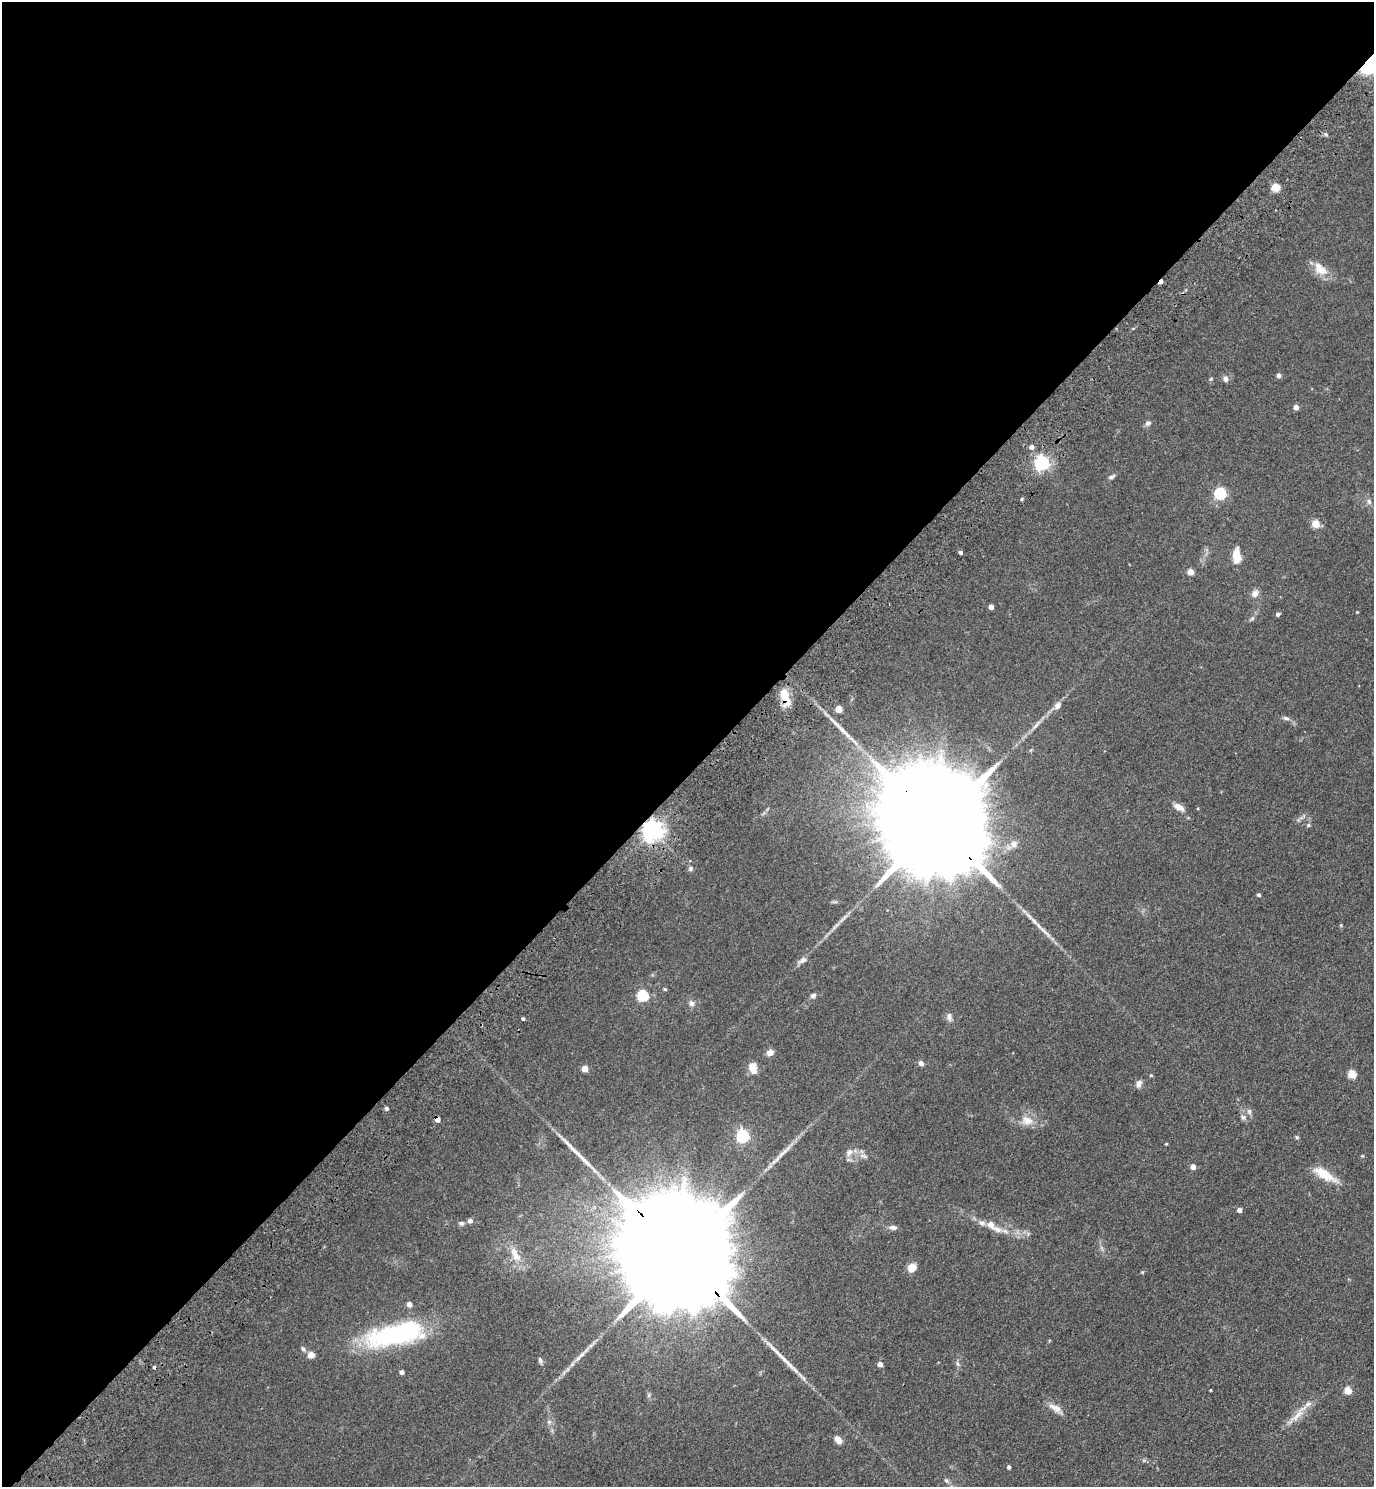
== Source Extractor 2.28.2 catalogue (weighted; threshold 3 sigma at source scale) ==
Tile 5 of 4 x 4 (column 1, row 2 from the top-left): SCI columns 249-1620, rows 3061-4545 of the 6122 x 6121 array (HDU 1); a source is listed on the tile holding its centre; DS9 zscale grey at full resolution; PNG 1376 x 1489 px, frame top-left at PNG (2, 2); no overlay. Shown black and unused: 52% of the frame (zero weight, under 3 of 4 exposures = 6% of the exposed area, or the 3 px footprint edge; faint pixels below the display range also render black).
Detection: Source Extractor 2.28.2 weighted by HDU 2 'WHT'; one run over the whole footprint, this tile lists its part. Background 0.0746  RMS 0.0066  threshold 0.0298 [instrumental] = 3 sigma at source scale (4.5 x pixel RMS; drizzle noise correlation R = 1.50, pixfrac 1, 0.05/0.05 arcsec/px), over >= 5 px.
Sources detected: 96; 2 cosmic-ray / hot-pixel residue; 1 long thin detection or spike segment (spike, bleed or trail) — not listed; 3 inside a brighter listed object's ellipse — not listed separately; the other 90 listed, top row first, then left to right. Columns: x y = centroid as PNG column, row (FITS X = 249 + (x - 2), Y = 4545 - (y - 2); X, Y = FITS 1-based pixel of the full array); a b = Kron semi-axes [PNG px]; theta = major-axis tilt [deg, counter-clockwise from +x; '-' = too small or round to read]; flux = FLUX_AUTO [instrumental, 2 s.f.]
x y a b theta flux
1369 66 23 15 49 40
1325 134 6 4 -89 0.91
1275 187 5 5 - 23
1320 269 22 12 -43 9.5
1279 375 4 4 - 2.4
1211 379 5 3 - 0.6
1225 379 7 6 - 2.3
1296 407 4 4 - 4.2
1148 423 8 6 32 2
1031 447 5 5 - 2.6
1042 463 6 6 - 180
1111 477 9 4 25 1.6
1220 493 5 5 - 70
1022 499 5 3 - 0.74
1369 502 8 5 -63 1.8
1316 524 5 5 - 18
961 552 4 3 - 1.7
1236 556 16 7 89 11
1191 572 4 4 - 9
1255 594 9 8 - 3.7
991 607 4 4 - 4.2
1357 612 3 3 - 0.47
1278 614 4 4 - 1.8
785 697 24 9 -74 11
1057 706 11 8 48 3.4
839 709 5 4 - 12
1286 718 9 5 -13 1.7
1036 725 18 4 48 3.6
1179 807 13 7 -31 4.8
938 825 62 21 -47 38000
1308 825 5 4 - 1
652 830 7 7 - 480
1014 844 11 8 50 3.7
690 869 7 6 - 1.5
1259 895 4 4 - 1.3
1341 925 5 3 - 0.61
802 960 13 6 27 2.7
665 989 5 4 - 0.84
643 995 5 5 - 61
813 995 8 6 24 1.8
691 1003 9 7 -59 2.3
949 1016 11 6 -74 2.5
523 1019 4 3 - 1.1
770 1053 7 6 - 4.2
921 1063 4 4 - 4
753 1067 10 6 -82 9.9
585 1069 4 4 - 10
1352 1074 5 5 - 24
1151 1075 4 4 - 0.71
1139 1084 9 6 69 3.2
387 1108 5 5 - 1.2
1249 1111 8 6 -77 1.9
1243 1117 8 7 - 2
437 1119 5 4 - 6.1
1027 1121 17 12 -5 7.9
742 1136 6 6 - 94
1297 1137 6 4 -44 0.87
1166 1144 3 3 - 0.56
849 1152 11 7 54 3.3
782 1153 38 5 42 7.7
864 1156 10 5 -21 2.2
1362 1156 5 3 - 0.61
1193 1167 4 4 - 4.9
1324 1174 30 10 -31 14
1239 1210 4 4 - 3.9
470 1221 5 5 - 2.9
461 1223 7 6 - 1.6
991 1225 13 8 -46 4.8
893 1227 11 6 -7 2.4
515 1254 24 10 -65 9.3
681 1256 68 22 -47 44000
912 1268 8 7 - 8.7
1142 1272 5 4 - 0.69
409 1304 4 4 - 4.6
395 1335 60 20 12 110
303 1349 8 5 -51 1.4
311 1355 5 4 - 9.4
582 1355 9 6 43 2.3
540 1360 8 5 -68 1.5
880 1364 4 4 - 4.3
958 1364 7 4 -71 1.2
402 1372 4 4 - 2.5
1210 1390 4 2 - 0.47
1348 1390 5 5 - 15
1055 1408 19 7 -28 5.3
1297 1415 26 7 45 7.9
549 1422 6 5 - 1.4
838 1440 10 6 -55 4.2
1009 1467 4 3 - 1.8
946 1481 7 5 -67 1.4
Overlapping masked pixels (flux is a lower limit): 6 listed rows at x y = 1369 66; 785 697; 938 825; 652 830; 437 1119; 681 1256
Isophote crosses this tile's border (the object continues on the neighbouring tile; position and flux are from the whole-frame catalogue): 1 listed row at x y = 1369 66